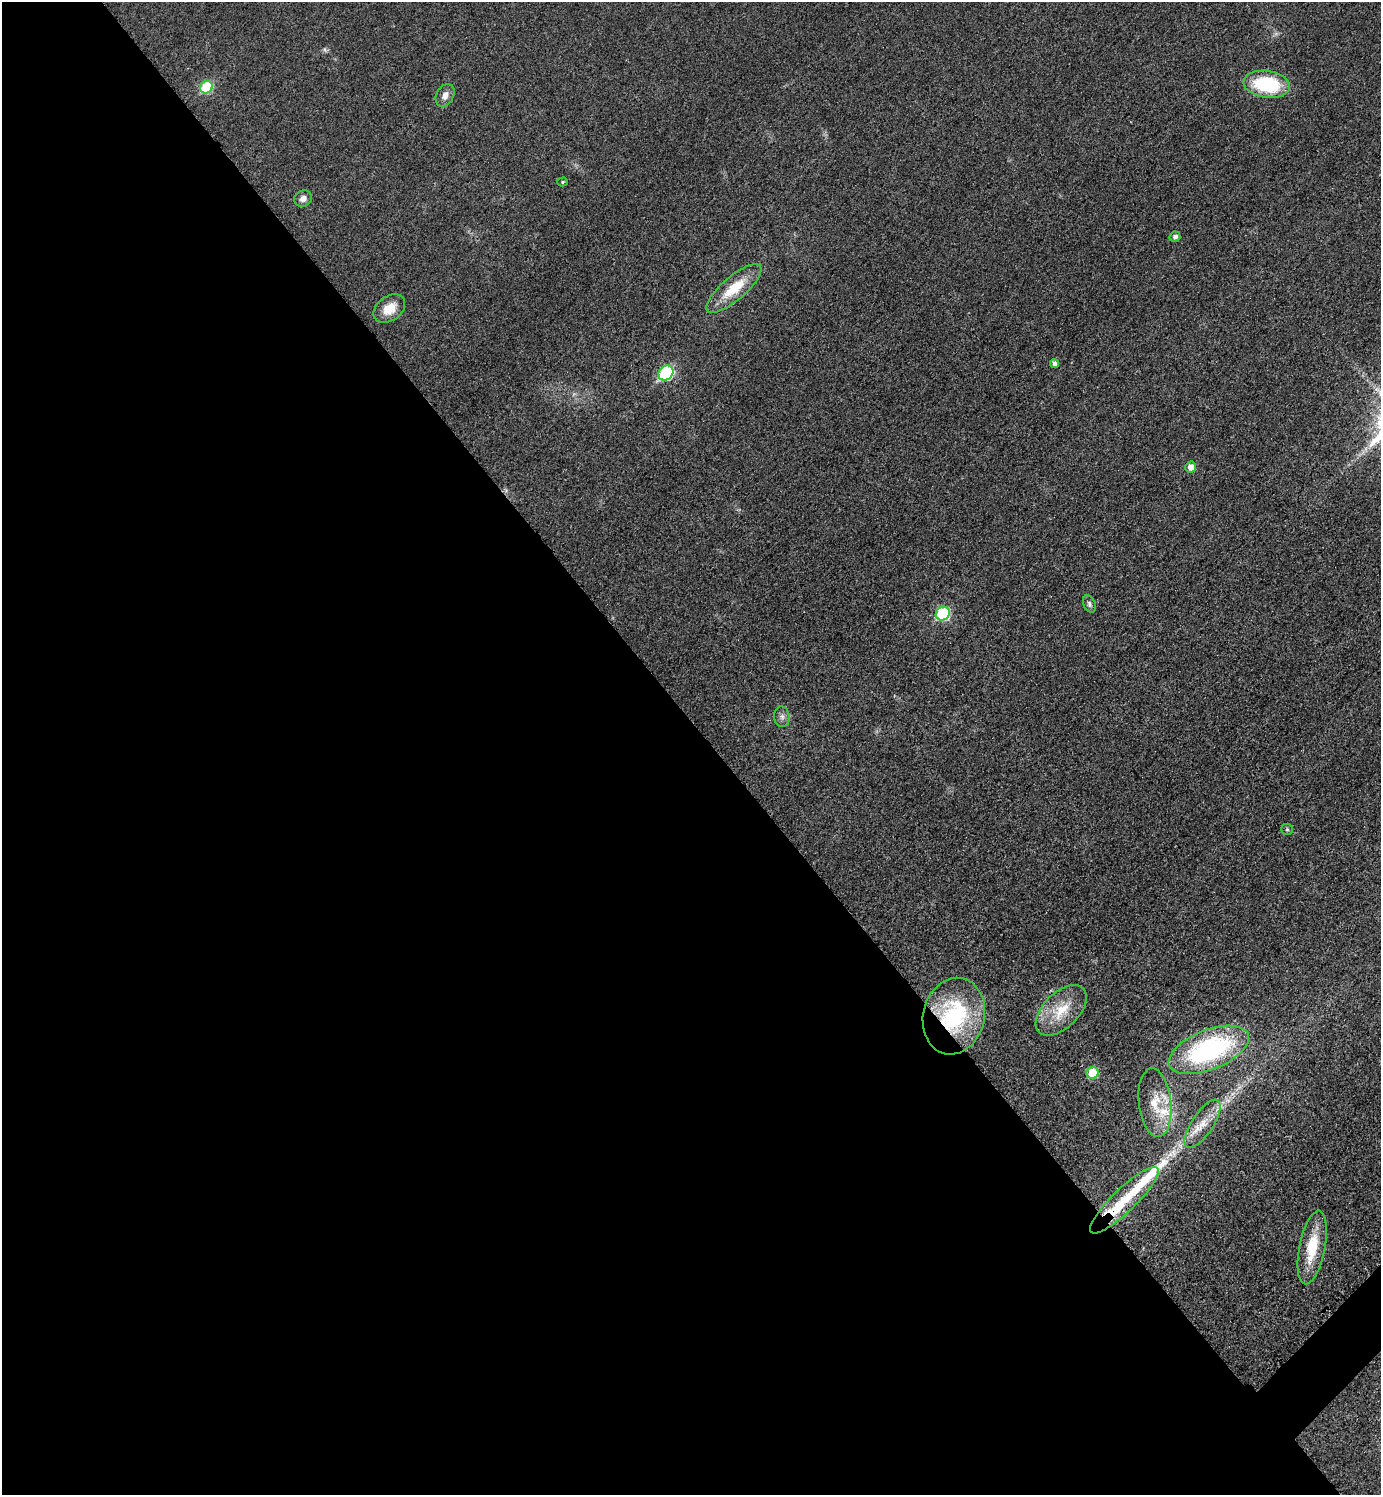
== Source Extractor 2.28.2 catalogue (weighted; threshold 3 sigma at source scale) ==
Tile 9 of 4 x 4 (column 1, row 3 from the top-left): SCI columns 314-1692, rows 1502-2994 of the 5995 x 5997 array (HDU 1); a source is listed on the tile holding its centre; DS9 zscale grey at full resolution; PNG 1383 x 1497 px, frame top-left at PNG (2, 2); each listed source drawn as its Kron ellipse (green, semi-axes under 4 px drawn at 4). Shown black and unused: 52% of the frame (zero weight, under 3 of 4 exposures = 1% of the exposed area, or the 3 px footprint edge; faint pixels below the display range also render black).
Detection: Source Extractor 2.28.2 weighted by HDU 2 'WHT'; one run over the whole footprint, this tile lists its part. Background 0.0342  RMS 0.006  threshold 0.0268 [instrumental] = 3 sigma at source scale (4.5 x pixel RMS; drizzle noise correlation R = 1.50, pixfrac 1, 0.05/0.05 arcsec/px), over >= 5 px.
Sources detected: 28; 1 too faint to see at this stretch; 1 long thin detection or spike segment (spike, bleed or trail) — neither listed nor drawn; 3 inside a brighter listed object's ellipse — not listed separately; the other 23 listed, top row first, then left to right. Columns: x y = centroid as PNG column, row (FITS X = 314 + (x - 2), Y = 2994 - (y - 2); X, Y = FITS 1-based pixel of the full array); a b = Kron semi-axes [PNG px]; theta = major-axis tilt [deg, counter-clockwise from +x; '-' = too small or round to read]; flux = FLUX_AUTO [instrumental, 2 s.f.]
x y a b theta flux
1267 84 23 13 -8 43
206 87 7 6 - 32
445 95 12 8 60 3.9
562 182 5 4 - 0.92
303 199 9 8 - 3.2
1175 237 5 5 - 2
734 288 35 12 40 20
389 309 17 12 36 10
1054 364 4 4 - 2
666 373 8 7 - 63
1191 467 5 5 - 5.3
1089 604 9 6 -67 1.7
943 614 7 6 - 48
782 717 10 7 -82 2.6
1287 829 6 5 - 0.99
1061 1010 31 17 45 19
954 1016 39 30 76 63
1209 1050 42 20 22 95
1093 1073 6 6 - 19
1155 1103 34 16 -84 16
1203 1124 28 10 57 10
1124 1200 46 12 44 23
1312 1247 37 13 79 22
Overlapping masked pixels (flux is a lower limit): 1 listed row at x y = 954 1016